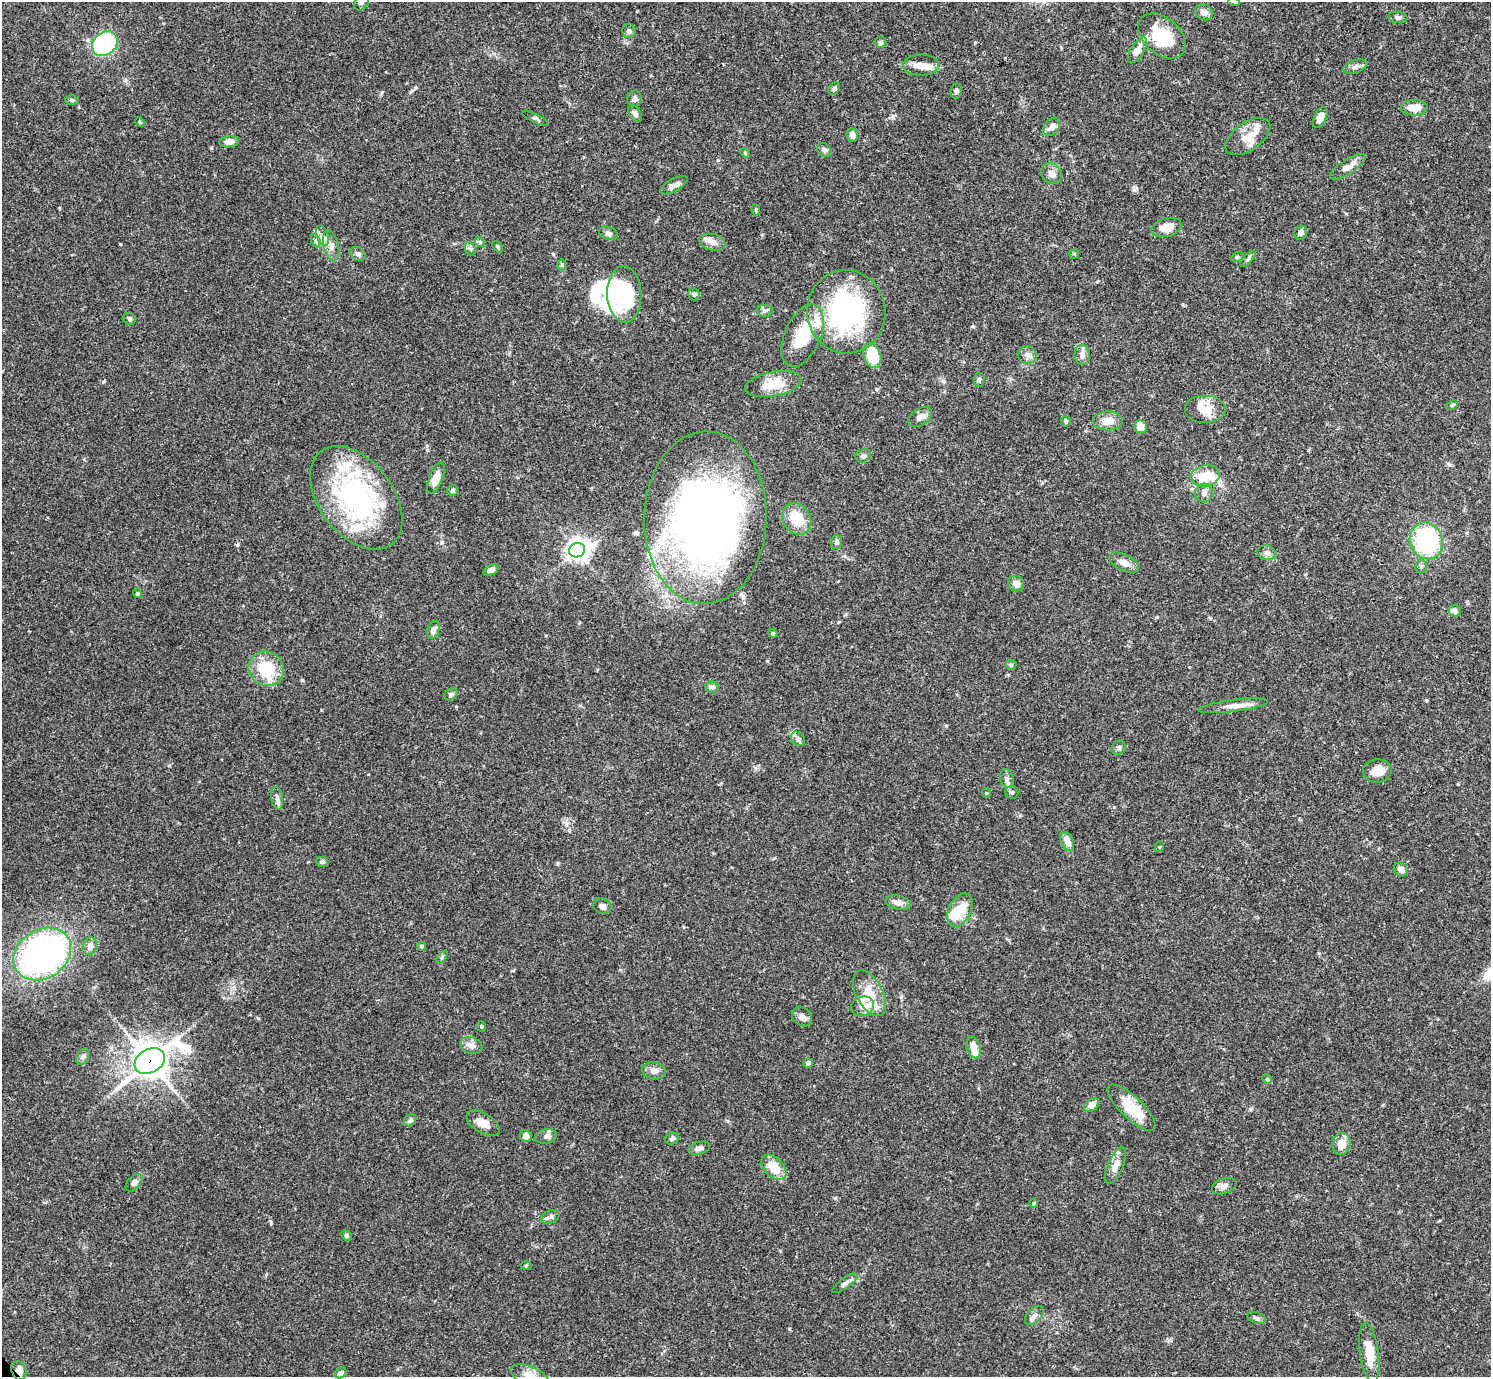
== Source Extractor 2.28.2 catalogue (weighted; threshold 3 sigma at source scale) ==
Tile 10 of 4 x 4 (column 2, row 3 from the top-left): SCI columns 1492-2980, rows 1535-2909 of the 5963 x 5959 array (HDU 1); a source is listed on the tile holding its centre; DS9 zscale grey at full resolution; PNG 1493 x 1379 px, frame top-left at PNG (2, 2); each listed source drawn as its Kron ellipse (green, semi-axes under 4 px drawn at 4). Shown black and unused: <1% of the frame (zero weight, under 3 of 4 exposures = <1% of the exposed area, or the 3 px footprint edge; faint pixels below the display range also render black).
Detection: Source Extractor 2.28.2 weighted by HDU 2 'WHT'; one run over the whole footprint, this tile lists its part. Background 0.0711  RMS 0.0032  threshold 0.0143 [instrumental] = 3 sigma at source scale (4.5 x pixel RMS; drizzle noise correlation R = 1.50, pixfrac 1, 0.05/0.05 arcsec/px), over >= 5 px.
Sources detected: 165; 7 inside a brighter object's white glare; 1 cosmic-ray / hot-pixel residue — neither listed nor drawn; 17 inside a brighter listed object's ellipse — not listed separately; the other 140 listed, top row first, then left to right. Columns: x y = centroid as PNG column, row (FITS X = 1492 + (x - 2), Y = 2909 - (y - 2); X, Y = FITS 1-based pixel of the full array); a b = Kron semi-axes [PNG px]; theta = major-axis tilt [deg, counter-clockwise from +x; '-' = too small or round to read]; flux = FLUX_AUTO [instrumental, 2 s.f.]
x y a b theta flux
361 2 9 6 57 1.1
1234 2 6 3 -20 0.41
1204 12 9 7 -29 1.7
1398 17 9 5 -6 0.84
629 31 7 6 - 0.96
1162 36 27 18 -42 12
880 42 6 6 - 0.85
105 44 14 11 43 40
1137 50 14 6 58 2.7
921 65 18 10 1 3.3
1355 67 12 6 19 1.4
834 89 7 5 54 0.73
956 91 7 6 - 0.84
634 98 8 7 - 1.2
72 100 7 5 1 0.6
1414 108 13 7 1 3.6
635 114 9 5 -57 1.2
1320 117 11 6 64 3.1
535 118 14 3 -26 0.65
140 122 5 4 - 0.39
1052 127 10 7 49 1.8
852 135 7 6 - 1.7
1248 137 25 14 35 5
229 142 10 5 6 2.4
824 150 8 6 -40 0.85
745 153 5 4 - 0.35
1348 167 20 7 33 3.2
1052 174 11 9 -47 2
674 185 15 6 28 1.6
756 210 5 3 - 0.36
1166 228 15 9 16 4.5
608 233 9 6 -19 1
1301 233 7 6 - 1.6
323 236 10 5 -71 1.5
316 241 7 4 -72 0.66
480 242 6 4 -49 0.5
712 242 13 8 -13 2
331 245 15 7 -77 2.2
498 247 6 4 -49 0.43
470 249 7 5 -60 0.68
358 254 8 6 -37 0.96
1074 254 5 5 - 0.34
1237 257 6 4 20 0.47
1248 259 10 4 45 0.65
561 265 6 4 89 0.44
624 294 28 17 -88 21
694 294 6 5 - 0.67
764 311 8 6 1 0.9
846 312 42 39 -81 57
129 319 6 5 - 0.84
803 336 33 18 66 13
872 355 13 8 -74 10
1027 355 9 8 - 1.6
1082 355 10 7 -89 2
979 380 7 5 86 0.71
773 384 28 12 11 6.8
1452 405 6 4 29 0.5
1206 410 21 14 0 5
920 417 13 8 34 2.1
1066 421 5 5 - 0.54
1108 421 15 9 0 3.8
1141 427 6 6 - 3.4
863 456 8 6 25 0.82
1205 476 15 10 10 5.5
436 478 16 6 69 3.5
453 490 5 5 - 0.72
1204 493 9 9 - 1.4
356 498 59 37 -53 61
705 518 86 61 89 230
797 519 17 13 -57 7.8
1426 541 19 16 -69 33
836 542 7 5 71 0.89
577 550 8 7 - 220
1267 553 9 7 -18 1.3
1124 562 16 8 -25 2.5
1421 566 7 5 88 0.67
491 570 8 5 23 1.4
1016 583 8 7 - 1.9
137 593 5 4 - 0.5
1455 611 6 5 - 1.3
433 630 9 6 73 1.5
773 633 5 4 - 0.39
1011 665 5 5 - 0.46
266 669 18 17 - 14
712 687 7 5 -7 0.88
451 694 7 5 32 0.74
1233 706 35 6 7 3.3
798 739 8 6 -44 0.99
1119 748 7 6 - 0.85
1377 771 14 11 4 4.3
1007 779 9 6 -74 1.2
1012 792 6 6 - 0.72
986 793 5 3 - 0.24
277 798 11 6 -81 1.1
1067 842 10 6 -67 2.5
1159 847 5 3 - 0.29
322 862 6 5 - 0.76
1401 870 8 6 -42 1.7
898 903 13 7 -13 1.9
602 906 9 7 -20 1.2
960 910 18 11 64 6.5
90 946 9 7 72 1.9
421 946 4 4 - 0.63
42 954 31 24 33 120
442 957 7 4 55 0.49
869 993 25 13 -62 7.6
862 1006 12 9 21 3.1
802 1016 11 9 -42 1.5
481 1026 5 4 - 0.47
471 1045 11 8 -18 1.9
974 1047 11 7 -75 3.1
83 1057 9 5 62 0.81
150 1061 16 11 30 490
808 1063 5 4 - 1
654 1071 12 8 -10 1.8
1267 1079 5 4 - 0.38
1092 1105 8 6 37 2.4
1132 1108 31 11 -44 9.4
410 1120 7 5 46 0.71
483 1123 19 9 -31 3.3
526 1136 6 5 - 1.6
546 1136 11 7 11 1.3
672 1139 7 6 - 0.75
1341 1144 11 9 77 4.2
699 1148 11 6 15 1.3
1116 1165 19 7 67 3.1
774 1167 15 9 -45 6.5
134 1183 10 6 46 1.1
1224 1186 13 7 19 1.7
1034 1203 4 4 - 0.34
550 1217 9 6 24 1
346 1235 5 5 - 0.56
526 1265 5 3 - 0.32
845 1283 15 5 36 1.2
1034 1315 11 6 43 1.2
1257 1318 10 5 -19 0.74
1369 1353 30 9 -82 6.3
19 1370 10 7 -68 3.1
341 1373 6 5 - 0.98
529 1376 20 9 -22 3.4
Overlapping masked pixels (flux is a lower limit): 4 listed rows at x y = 356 498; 705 518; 150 1061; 19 1370
Isophote crosses this tile's border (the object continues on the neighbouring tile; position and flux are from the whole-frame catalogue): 3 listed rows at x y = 361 2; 1234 2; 529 1376
Unlisted compact peaks at least as high as the median listed source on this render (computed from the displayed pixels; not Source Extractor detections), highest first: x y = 789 1329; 258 1018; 718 160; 211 148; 1210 618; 1134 190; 835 1198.